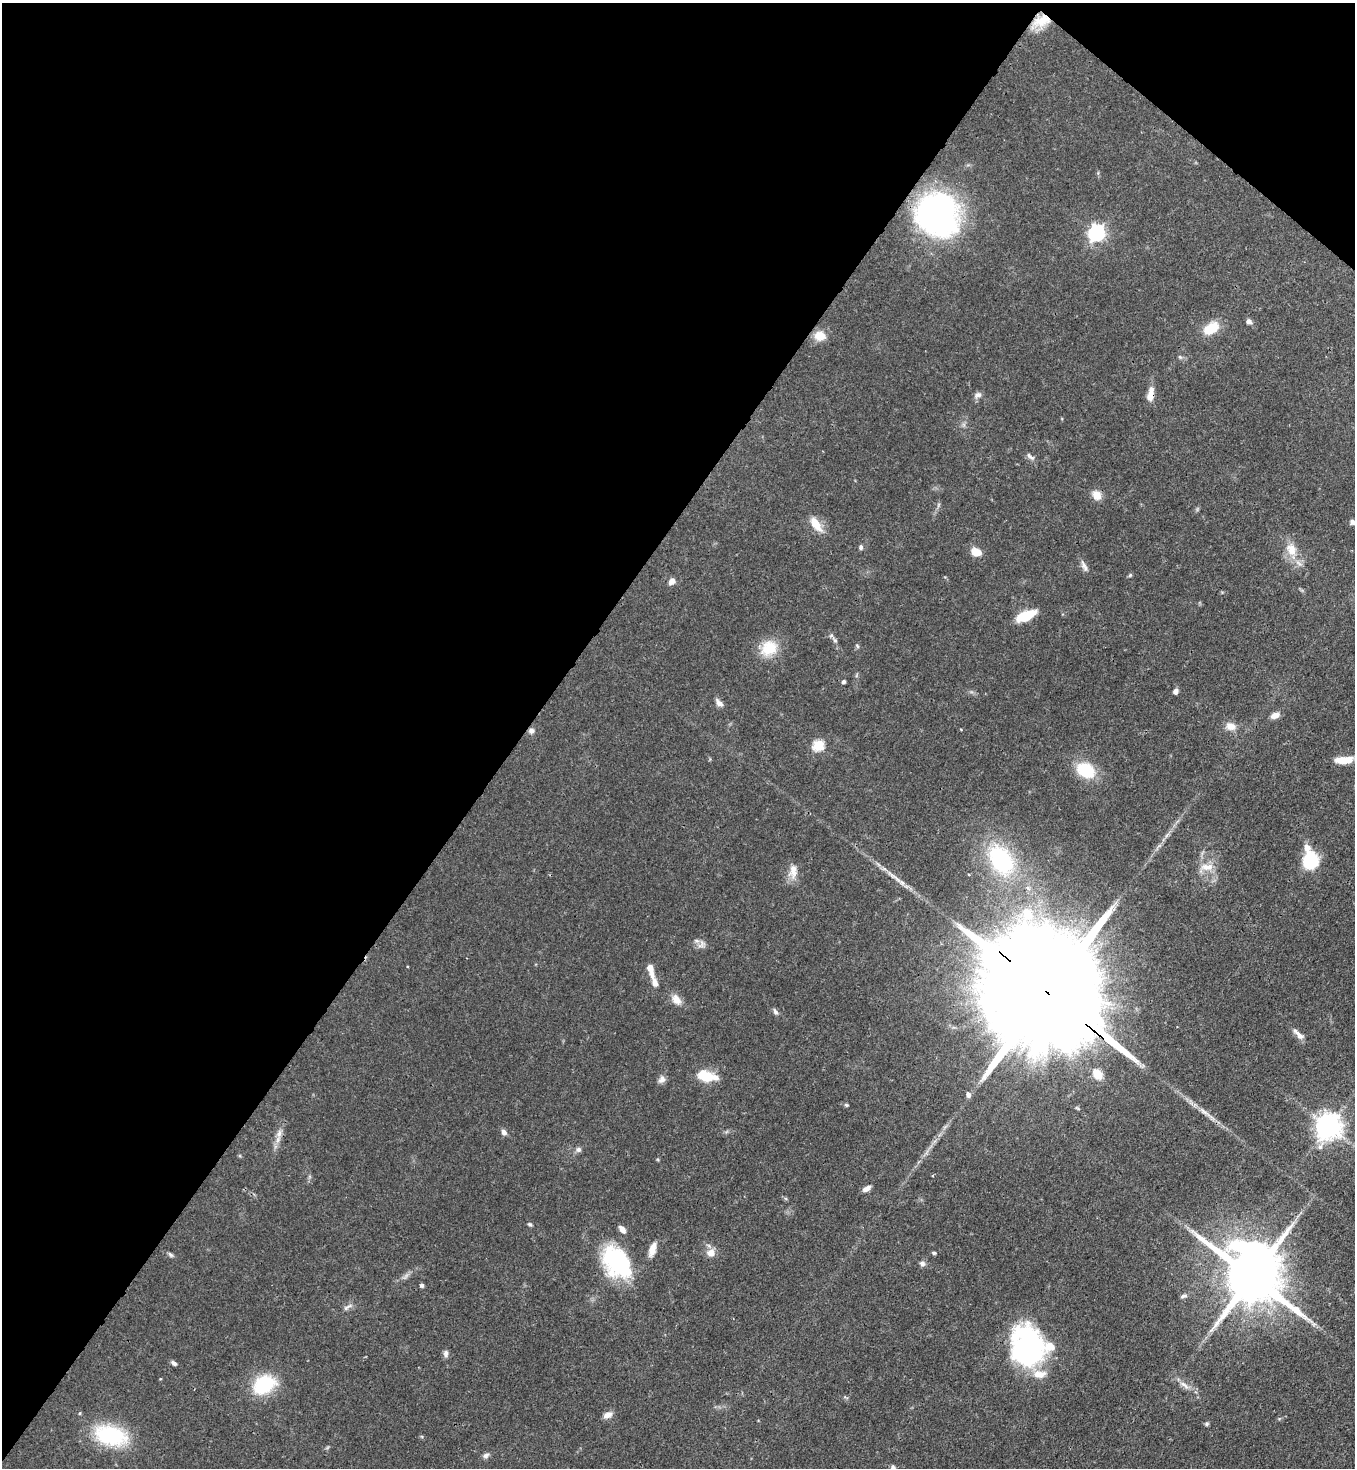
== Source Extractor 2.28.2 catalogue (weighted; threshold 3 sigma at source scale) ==
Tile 2 of 4 x 4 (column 2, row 1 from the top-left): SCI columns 1579-2931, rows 4456-5921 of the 6003 x 5981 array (HDU 1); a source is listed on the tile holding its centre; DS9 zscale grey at full resolution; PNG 1357 x 1470 px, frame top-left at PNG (2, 3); no overlay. Shown black and unused: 41% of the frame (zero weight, under 3 of 4 exposures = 7% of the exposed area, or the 3 px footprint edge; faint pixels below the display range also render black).
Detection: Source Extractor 2.28.2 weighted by HDU 2 'WHT'; one run over the whole footprint, this tile lists its part. Background 0.0602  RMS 0.0036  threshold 0.0162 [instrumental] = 3 sigma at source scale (4.5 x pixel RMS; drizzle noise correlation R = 1.50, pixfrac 1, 0.05/0.05 arcsec/px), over >= 5 px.
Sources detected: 82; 4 inside a brighter listed object's ellipse — not listed separately; the other 78 listed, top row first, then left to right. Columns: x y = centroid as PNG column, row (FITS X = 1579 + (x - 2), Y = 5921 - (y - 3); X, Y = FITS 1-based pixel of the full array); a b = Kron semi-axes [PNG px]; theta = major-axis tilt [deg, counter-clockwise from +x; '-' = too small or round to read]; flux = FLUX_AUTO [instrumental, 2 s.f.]
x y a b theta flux
1041 21 25 13 24 7.7
937 214 44 40 -53 96
1096 233 7 7 - 120
1249 321 6 6 - 1.3
1211 328 18 11 32 8.7
820 336 15 12 -5 4.7
1180 357 7 4 -44 0.62
1150 394 19 8 80 3.6
978 395 11 7 20 1.4
1030 457 14 6 -42 1.3
1097 495 12 10 -51 3.3
1353 522 7 6 - 1
816 524 19 9 -53 5.8
861 547 7 5 -81 0.78
1291 549 20 14 -66 6.5
976 552 11 8 -14 4.6
1084 566 18 6 -65 1.7
1130 575 6 5 - 0.52
672 581 8 6 54 2.1
1026 616 18 8 23 12
835 640 10 6 -58 1.3
857 646 7 3 -54 0.49
769 648 24 19 38 9.5
843 682 4 4 - 0.9
1176 691 6 5 - 1.5
719 703 12 7 -46 1.7
1275 715 11 7 18 2.3
1231 726 14 10 -11 3.3
531 731 8 7 - 1.2
818 745 6 5 - 28
1343 760 21 8 2 6.5
1086 770 16 12 -29 18
1307 847 12 9 -64 2.7
1001 860 41 26 -58 38
1310 861 13 11 74 23
1207 867 20 10 -2 4.4
793 871 20 11 86 3.9
701 944 14 7 71 1.8
650 968 7 6 - 2.8
655 983 12 6 -77 2.4
1046 991 66 24 -40 24000
676 1000 15 10 -53 3.3
775 1012 8 6 -60 1
1298 1034 20 6 -45 2.3
1097 1074 13 10 -54 5.2
706 1076 22 11 -15 10
662 1079 10 8 63 1.7
968 1095 8 6 -73 1.3
846 1105 6 4 -20 0.48
1328 1126 9 8 - 410
504 1132 7 6 - 1.4
279 1133 13 7 68 2.4
578 1149 7 7 - 1.1
866 1189 10 5 31 1.8
530 1224 7 5 -27 0.65
622 1229 8 5 -54 2.3
652 1249 16 7 73 3.7
711 1253 10 10 - 3.4
934 1253 6 4 -10 0.57
170 1255 8 5 -39 0.78
616 1262 40 27 -54 36
922 1263 8 7 - 1.2
1252 1276 20 16 -52 3000
422 1285 5 4 - 0.89
1183 1296 9 5 20 0.92
347 1307 13 5 31 1.3
1028 1347 42 33 -79 64
446 1354 10 6 89 1.2
174 1363 7 4 -31 1
160 1379 4 3 - 0.29
264 1385 26 19 28 19
1184 1385 17 6 -41 2.5
80 1413 4 4 - 0.39
607 1415 11 7 29 2.2
1207 1424 5 5 - 0.68
111 1435 36 20 -15 30
486 1455 9 6 33 1.2
893 1467 7 6 - 0.84
Overlapping masked pixels (flux is a lower limit): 5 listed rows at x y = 1041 21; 1150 394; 531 731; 1046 991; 1252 1276
Isophote crosses this tile's border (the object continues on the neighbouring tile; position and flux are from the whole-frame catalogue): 2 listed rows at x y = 1353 522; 893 1467